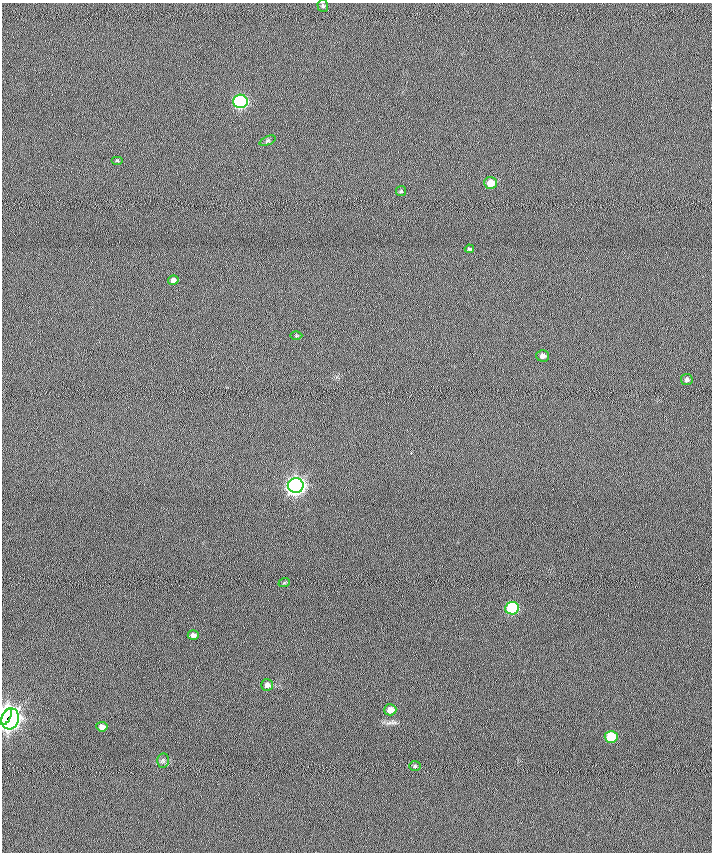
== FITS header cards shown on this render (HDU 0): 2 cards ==
NAXIS1  =                  710 /
NAXIS2  =                  850 /

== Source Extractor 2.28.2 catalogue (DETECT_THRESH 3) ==
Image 710 x 850 px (HDU 0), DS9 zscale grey, 1 PNG px = 1 image px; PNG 714 x 854 px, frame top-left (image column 1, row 850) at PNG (2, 3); each listed source drawn as its Kron ellipse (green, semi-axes under 4 px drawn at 4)
Background 0.00315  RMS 6.2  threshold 18.6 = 3 sigma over >= 5 px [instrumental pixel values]
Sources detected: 23; all 23 listed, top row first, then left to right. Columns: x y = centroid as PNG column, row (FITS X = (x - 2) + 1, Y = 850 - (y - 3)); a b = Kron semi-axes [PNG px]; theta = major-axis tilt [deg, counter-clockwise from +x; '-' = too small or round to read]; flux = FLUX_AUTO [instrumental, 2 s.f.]
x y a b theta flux
323 6 6 5 - 640
240 101 7 7 - 79000
268 141 9 4 21 760
117 160 6 4 0 460
490 183 6 6 - 5300
401 191 5 5 - 570
469 249 4 3 - 570
173 280 5 4 - 1700
296 335 6 4 1 550
543 356 6 5 - 2000
687 379 6 5 - 1300
296 486 8 7 - 250000
284 583 6 3 19 380
512 608 7 6 - 39000
193 635 5 4 - 1500
267 685 6 5 - 1900
390 710 6 5 - 3400
6 717 8 3 62 100000
10 719 11 8 75 190000
102 727 5 4 - 2000
611 737 6 6 - 17000
163 760 7 6 - 840
415 766 6 5 - 640